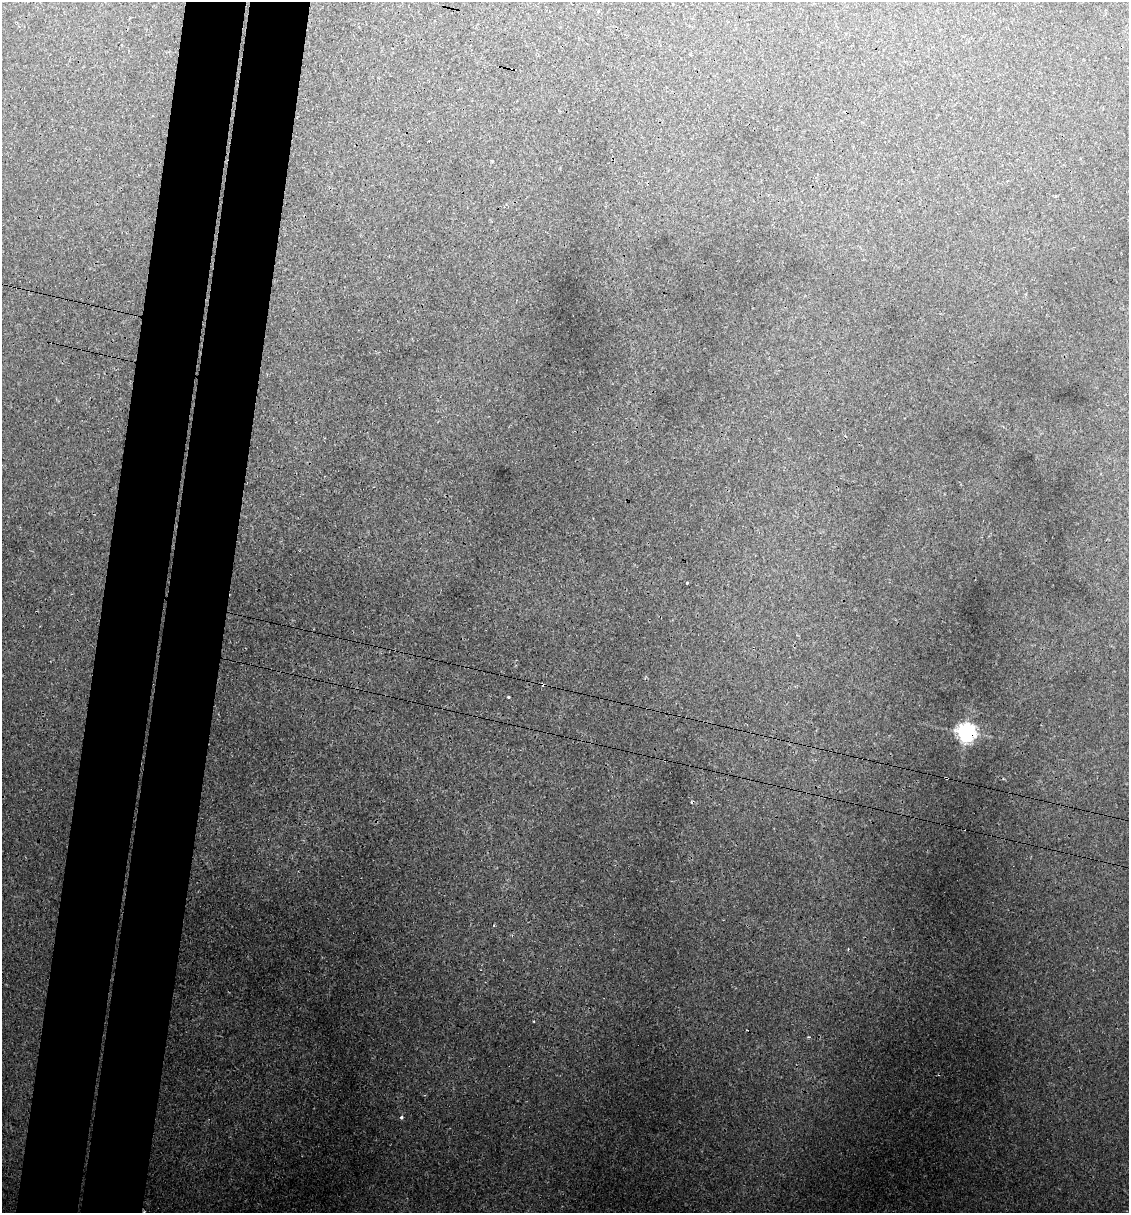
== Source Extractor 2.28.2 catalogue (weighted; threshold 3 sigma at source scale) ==
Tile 7 of 4 x 4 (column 3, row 2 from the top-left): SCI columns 2439-3565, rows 2482-3692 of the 4996 x 4970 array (HDU 1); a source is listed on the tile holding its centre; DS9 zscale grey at full resolution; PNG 1131 x 1215 px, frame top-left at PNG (2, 2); no overlay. Shown black and unused: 11% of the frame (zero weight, under 3 of 4 exposures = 8% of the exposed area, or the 3 px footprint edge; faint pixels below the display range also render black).
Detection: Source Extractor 2.28.2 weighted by HDU 2 'WHT'; one run over the whole footprint, this tile lists its part. Background 0.0181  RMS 0.0024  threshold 0.0108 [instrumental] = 3 sigma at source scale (4.5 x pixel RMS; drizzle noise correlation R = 1.50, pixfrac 1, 0.05/0.05 arcsec/px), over >= 5 px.
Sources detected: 15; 5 cosmic-ray / hot-pixel residue — not listed; the other 10 listed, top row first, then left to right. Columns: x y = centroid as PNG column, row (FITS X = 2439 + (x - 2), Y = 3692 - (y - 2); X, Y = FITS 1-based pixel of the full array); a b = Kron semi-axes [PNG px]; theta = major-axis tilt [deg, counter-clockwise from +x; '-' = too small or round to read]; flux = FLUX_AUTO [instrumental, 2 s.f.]
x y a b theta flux
1055 196 3 2 - 0.33
687 583 3 3 - 0.31
508 697 3 3 - 0.27
966 732 7 6 - 160
946 778 3 2 - 0.26
494 926 3 2 - 0.39
848 949 3 3 - 0.24
534 1021 3 3 - 0.23
809 1037 3 3 - 0.56
402 1117 6 5 - 0.6
Overlapping masked pixels (flux is a lower limit): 2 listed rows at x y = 966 732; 946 778